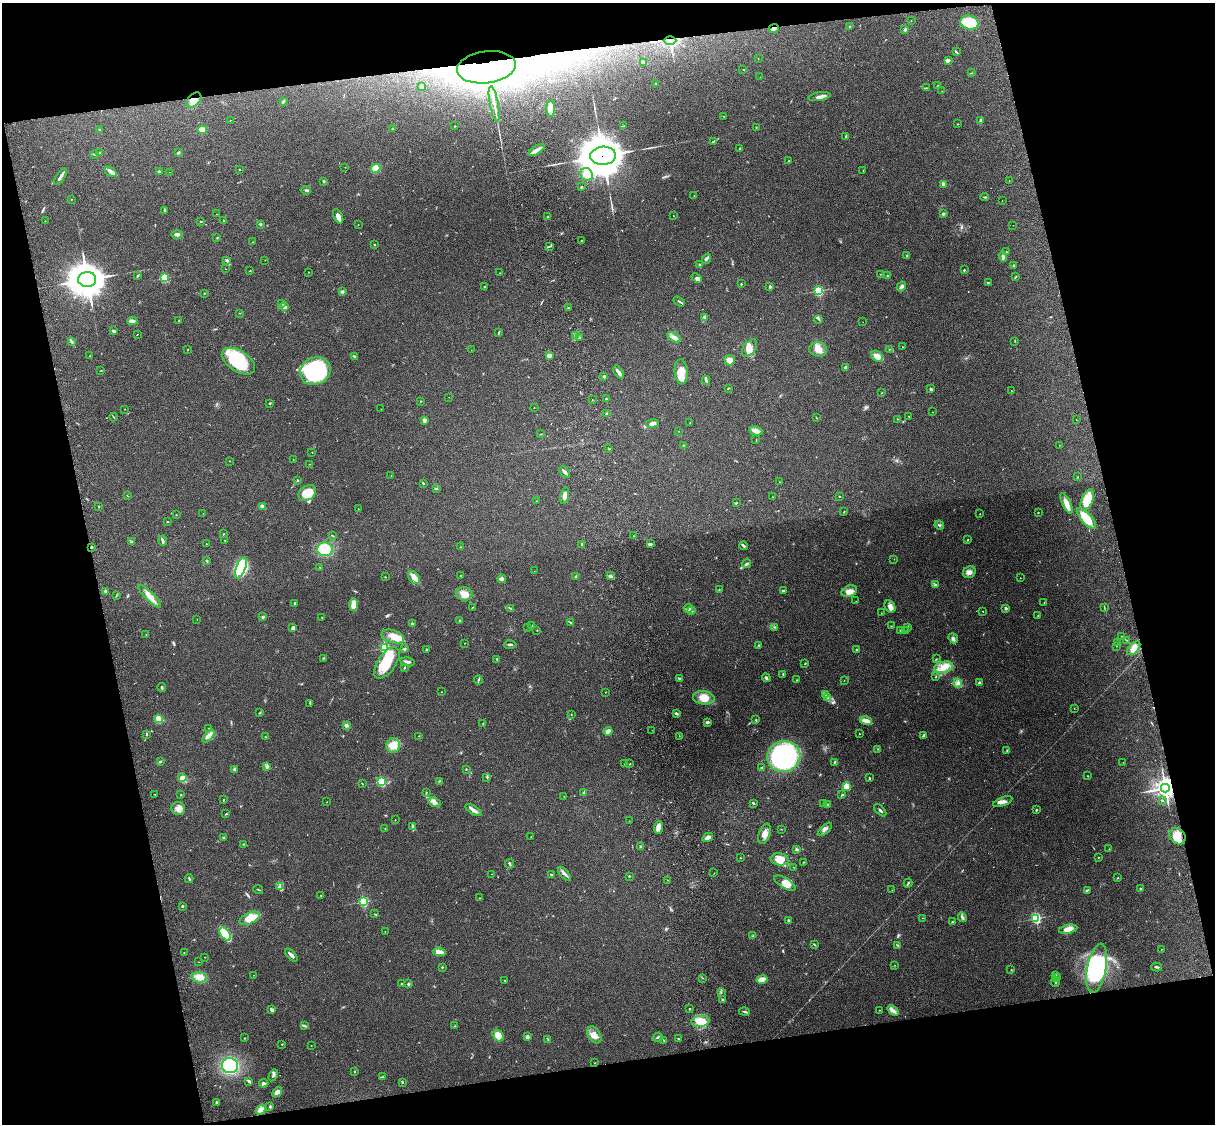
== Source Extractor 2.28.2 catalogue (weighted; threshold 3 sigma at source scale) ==
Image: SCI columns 119-4968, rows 164-4651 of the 5089 x 4927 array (HDU 1 of 3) = the unmasked area's bounding box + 8 px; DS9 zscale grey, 4 x 4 block average (1 PNG px = mean of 4 x 4 image px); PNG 1217 x 1126 px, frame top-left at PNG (2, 3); each listed source drawn as its Kron ellipse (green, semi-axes under 4 px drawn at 4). Shown black and unused: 25% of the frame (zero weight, under 3 of 4 exposures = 6% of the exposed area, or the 3 px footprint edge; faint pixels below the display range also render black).
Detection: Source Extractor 2.28.2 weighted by HDU 2 'WHT'. Background 0.271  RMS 0.0089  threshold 0.0401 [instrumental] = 3 sigma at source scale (4.5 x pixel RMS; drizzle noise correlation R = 1.50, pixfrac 1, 0.05/0.05 arcsec/px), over >= 5 px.
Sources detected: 518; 2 too faint to see at this stretch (4 x 4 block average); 4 inside a brighter object's white glare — neither listed nor drawn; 4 coinciding with a brighter row at this scale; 32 inside a brighter listed object's ellipse — not listed separately; the other 476 listed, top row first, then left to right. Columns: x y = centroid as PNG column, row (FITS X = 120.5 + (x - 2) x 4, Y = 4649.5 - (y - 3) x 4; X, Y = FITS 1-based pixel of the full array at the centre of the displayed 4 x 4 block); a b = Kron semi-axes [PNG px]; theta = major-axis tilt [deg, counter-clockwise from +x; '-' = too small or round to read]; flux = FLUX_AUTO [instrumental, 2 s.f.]
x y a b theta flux
911 20 2 2 - 1.8
969 22 9 7 -15 170
850 27 3 2 - 5.6
774 29 5 2 - 18
905 29 3 2 - 8.8
670 40 6 4 0 210
956 52 4 2 - 5.2
758 59 2 2 - 1.1
948 60 4 3 - 8.8
644 62 2 2 - 3.3
486 67 30 16 7 1600
743 69 2 2 - 2
972 73 2 2 - 2.9
760 77 2 2 - 0.8
655 83 3 2 - 4.1
938 85 2 2 - 2.8
421 87 2 2 - 38
926 88 2 2 - 1.6
942 91 2 2 - 0.84
820 97 11 3 10 25
194 100 9 6 46 51
283 101 3 2 - 6.4
494 104 18 2 -79 34
551 108 8 3 89 75
723 116 3 2 - 2.2
230 120 2 2 - 1.2
981 120 3 2 - 9.7
958 124 2 2 - 1.7
455 126 2 2 - 2.2
624 126 4 2 - 4.8
756 127 2 2 - 2.6
392 129 2 2 - 2.8
99 130 2 2 - 3
202 130 4 3 - 34
846 136 3 2 - 5.8
713 141 3 2 - 4.5
740 148 2 2 - 9.3
537 150 9 3 32 25
178 152 2 2 - 8.6
100 153 3 2 - 12
95 155 2 2 - 3.2
603 156 13 9 4 21000
789 161 2 2 - 7.3
345 167 2 2 - 1.3
376 168 5 4 - 48
239 169 2 2 - 3.4
159 171 3 2 - 5.9
863 171 2 2 - 1.9
111 172 7 3 -35 17
169 172 2 2 - 0.76
586 174 7 6 - 50
61 177 9 2 56 21
1009 180 2 2 - 3
324 181 3 2 - 5.4
943 184 3 2 - 22
582 187 3 2 - 3.6
306 190 5 2 - 6.6
694 195 2 2 - 1
984 197 4 2 - 4.3
71 200 2 2 - 2.2
1002 200 2 2 - 0.85
164 210 3 2 - 7
216 214 2 2 - 1.2
943 214 2 2 - 12
338 216 8 3 -62 28
674 216 2 2 - 1.5
548 217 2 2 - 2.7
45 221 2 2 - 1.2
201 221 2 2 - 4.1
224 221 2 2 - 3.3
260 224 3 2 - 4.7
358 225 2 2 - 1.2
1013 225 2 2 - 0.9
177 234 6 3 1 16
217 238 2 2 - 2.4
581 241 2 2 - 1.6
253 242 2 2 - 1.2
374 244 2 2 - 3.8
549 246 3 2 - 4.4
1007 252 2 2 - 1.5
906 256 3 2 - 3.3
1003 257 5 3 - 9.2
706 259 5 3 - 12
265 260 2 2 - 1.3
227 261 4 3 - 7.4
700 265 2 2 - 9.2
1014 266 2 2 - 25
225 269 2 2 - 1.4
964 270 2 2 - 5.7
250 271 2 2 - 2.9
308 272 2 2 - 1.2
500 273 2 2 - 1.5
880 274 2 2 - 1.3
887 275 2 2 - 2.6
138 276 3 2 - 5.5
1015 277 3 2 - 4
164 278 2 2 - 380
697 278 6 3 -42 18
87 279 9 7 3 10000
988 283 2 2 - 2.6
741 284 2 2 - 3.4
484 287 2 2 - 2.6
770 287 3 2 - 8.8
901 287 5 3 - 14
342 291 3 2 - 4.1
819 291 2 2 - 610
204 293 2 2 - 2.6
679 301 6 2 -31 8
282 304 3 2 - 3.5
284 307 2 2 - 61
568 308 2 2 - 1.8
239 313 2 2 - 2.2
705 318 3 2 - 4
818 319 3 2 - 5.6
179 320 2 2 - 2.6
132 321 5 3 - 20
863 322 2 2 - 1.1
113 331 4 2 - 8.9
499 332 3 2 - 4.3
137 334 2 2 - 2
576 336 2 2 - 2.4
674 337 7 3 -31 30
579 338 2 2 - 3.2
72 341 3 2 - 5.5
1015 341 3 2 - 2.7
902 347 2 2 - 1.6
749 348 10 6 52 40
818 349 9 7 -10 39
889 349 2 2 - 5.3
188 350 3 2 - 2.4
471 350 2 2 - 0.81
90 356 2 2 - 3.2
355 356 4 2 - 5.6
549 356 2 2 - 120
877 356 6 5 - 33
729 360 5 5 - 30
238 361 18 10 -33 320
846 367 2 2 - 38
101 371 2 2 - 2.1
315 371 15 13 26 760
619 372 7 4 -55 18
681 372 12 6 -85 66
604 376 2 2 - 31
706 380 4 2 - 7.3
728 388 3 2 - 3.6
931 389 3 2 - 9.7
1011 390 2 2 - 1.2
881 393 2 2 - 2.1
449 397 2 2 - 0.98
606 399 2 2 - 3.3
592 400 2 2 - 1.8
421 401 2 2 - 3.8
270 403 3 2 - 4.5
534 408 2 2 - 1.6
125 409 2 2 - 1.2
381 409 2 2 - 1.1
933 412 2 2 - 1.3
607 414 2 2 - 32
909 416 2 2 - 1.7
114 417 4 2 - 2.9
816 418 2 2 - 2.3
897 419 2 2 - 2
425 420 2 2 - 81
1076 420 2 2 - 2.6
652 423 6 3 9 26
690 423 2 2 - 1.6
678 431 2 2 - 1
756 431 7 4 -14 26
540 434 3 2 - 2.1
756 440 3 2 - 1.8
683 445 2 2 - 2.2
1059 445 2 2 - 1.1
609 449 2 2 - 9.5
312 452 2 2 - 3.3
293 459 2 2 - 1.6
230 461 2 2 - 2.7
309 464 2 2 - 3.2
565 472 6 2 -50 18
391 476 2 2 - 1.3
1078 477 2 2 - 1.9
298 480 3 2 - 3.4
780 482 2 2 - 2.3
423 483 3 2 - 5.9
436 488 3 2 - 4.2
307 493 9 7 36 110
127 496 2 2 - 1.4
565 496 8 3 78 28
839 496 2 2 - 2.5
773 497 2 2 - 1.7
1087 500 11 5 67 160
536 501 2 2 - 1.4
736 503 3 2 - 3.8
1066 503 11 3 -65 43
99 506 2 2 - 2.9
263 506 3 3 - 9.3
358 509 2 2 - 1.2
844 511 3 2 - 3.1
203 513 2 2 - 0.9
1038 513 2 2 - 7.8
980 514 2 2 - 1.9
176 515 2 2 - 1.9
1086 518 13 5 -48 97
168 522 2 2 - 2.8
939 525 5 2 - 7.7
224 534 2 2 - 2.2
333 536 3 2 - 2.8
633 536 2 2 - 1.7
225 540 2 2 - 1.9
967 540 3 2 - 2.8
163 541 5 3 - 8.3
131 542 3 3 - 7.9
206 544 2 2 - 2.5
582 544 4 2 - 8.1
650 544 3 3 - 8.3
743 546 4 2 - 11
92 547 2 2 - 11
460 547 2 2 - 1.4
325 549 8 7 - 140
894 559 2 2 - 2.2
206 561 3 2 - 4.6
747 564 4 2 - 8.1
320 567 2 2 - 2.9
241 568 11 4 69 410
534 571 2 2 - 1.1
969 572 7 5 34 25
461 575 2 2 - 4.5
576 576 2 2 - 13
610 576 3 2 - 7.6
385 577 3 2 - 1.9
414 578 7 5 -52 35
1020 578 2 2 - 1.4
502 579 4 3 - 13
935 584 3 2 - 5.6
719 589 2 2 - 1.6
783 590 2 2 - 6.8
106 591 3 3 - 12
849 591 8 5 21 42
464 594 8 6 -2 46
116 595 2 2 - 1.7
150 596 15 4 -46 40
856 601 2 2 - 2.2
1044 603 2 2 - 1.6
295 604 3 2 - 5.5
354 605 6 3 85 89
473 607 2 2 - 2
890 607 7 5 -60 24
1104 607 3 2 - 3.3
510 608 3 2 - 4.5
688 608 4 3 - 20
1006 608 2 2 - 36
691 611 3 2 - 7.7
983 611 2 2 - 4.1
881 613 2 2 - 0.97
1038 615 2 2 - 2.7
263 617 3 2 - 9.3
322 618 2 2 - 2.1
197 619 2 2 - 1.7
459 621 2 2 - 4.2
570 622 3 2 - 5.6
412 623 2 2 - 6.6
532 625 3 2 - 3.5
891 626 2 2 - 2.1
775 627 2 2 - 3.3
908 627 3 2 - 5.8
293 628 4 3 - 11
528 628 2 2 - 1.5
537 630 2 2 - 1.6
900 630 2 2 - 2.1
906 630 2 2 - 2.5
146 635 2 2 - 2.6
1122 636 2 2 - 1.8
393 637 11 6 -17 51
953 638 5 3 - 12
1127 640 2 2 - 2.7
465 643 2 2 - 1.5
1118 643 2 2 - 3.1
510 645 6 2 2 8.3
758 645 2 2 - 1.7
1116 646 2 2 - 1.8
385 648 2 2 - 650
1134 648 8 4 48 52
404 649 3 2 - 5
427 650 2 2 - 3.7
856 650 3 2 - 5
323 658 3 2 - 3.4
497 659 3 2 - 4.4
936 659 3 2 - 3.3
408 662 7 2 -10 14
387 663 18 9 56 150
805 664 2 2 - 2.1
944 667 9 5 11 55
404 668 3 2 - 4.7
783 674 2 2 - 4.5
936 677 2 2 - 2.3
766 678 4 2 - 8.6
679 679 4 2 - 6.9
478 680 4 2 - 6.1
797 680 2 2 - 5.6
844 680 2 2 - 1.1
957 683 4 3 - 13
979 683 2 2 - 39
162 687 4 2 - 6.4
441 692 2 2 - 2.6
605 692 2 2 - 1.6
825 694 2 2 - 4.1
704 698 11 6 -7 59
827 698 3 2 - 4.4
310 703 2 2 - 3.4
1074 708 2 2 - 1.8
260 713 3 2 - 3
676 713 3 2 - 11
571 714 2 2 - 1.7
159 719 4 4 - 57
756 720 2 2 - 3.3
866 721 6 3 -15 42
707 722 3 2 - 12
483 724 2 2 - 1.8
346 725 3 2 - 14
209 728 2 2 - 1.4
652 730 2 2 - 1.1
608 731 4 3 - 31
147 734 4 2 - 4.3
859 734 2 2 - 1.7
923 735 4 2 - 9.8
208 736 8 3 51 22
419 736 2 2 - 1.7
679 736 2 2 - 1.4
265 737 2 2 - 2
393 746 7 7 - 64
878 749 2 2 - 3.1
1007 751 3 2 - 2.6
784 756 17 15 14 1000
160 762 3 2 - 5.2
834 762 3 2 - 4.1
1123 762 2 2 - 0.92
625 764 2 2 - 1.6
630 764 2 2 - 1.6
267 767 3 3 - 7.8
762 767 2 2 - 2.8
235 769 3 3 - 10
466 769 2 2 - 3.1
1088 776 2 2 - 2.6
487 777 2 2 - 2.9
182 778 4 4 - 27
869 778 3 2 - 4.5
439 781 2 2 - 2.4
381 782 2 2 - 520
362 783 2 2 - 2.8
846 786 2 2 - 310
1165 788 4 4 - 2700
584 792 4 2 - 5
426 793 3 2 - 4.3
155 794 2 2 - 1.8
181 795 2 2 - 2.3
842 795 3 2 - 4.1
564 797 2 2 - 1.1
224 800 2 2 - 2.6
1163 801 3 2 - 4.1
327 802 2 2 - 1
435 802 6 4 -22 22
1003 802 10 4 20 22
753 803 3 2 - 3
823 804 2 2 - 3.7
827 804 3 2 - 6.1
178 809 7 6 - 29
473 810 9 3 -32 25
880 810 7 2 -44 8.1
1036 810 2 2 - 4.5
226 814 2 2 - 4.1
395 820 2 2 - 1.9
629 821 2 2 - 1.4
413 826 4 3 - 9.4
385 828 2 2 - 1.3
658 828 6 4 84 25
781 829 2 2 - 1.9
825 829 9 3 43 15
765 834 10 5 67 36
531 836 2 2 - 1.6
1178 836 9 7 -47 58
708 837 6 3 28 23
224 838 3 2 - 4.7
243 844 2 2 - 3.1
641 846 2 2 - 5.1
796 849 3 2 - 5.9
1109 849 2 2 - 1.3
1098 857 2 2 - 2.1
740 858 2 2 - 1.7
780 859 9 6 -9 48
804 862 2 2 - 3.1
510 864 4 2 - 9.6
793 867 2 2 - 1.2
714 873 2 2 - 1.3
492 874 2 2 - 0.81
551 874 3 2 - 3.9
564 874 8 2 -49 19
629 876 2 2 - 8.2
1118 878 2 2 - 1.9
189 879 4 2 - 6.1
667 880 2 2 - 1.7
785 883 12 5 -32 36
908 883 4 2 - 5
280 886 3 3 - 8.6
258 889 5 2 - 3.9
1140 889 2 2 - 5.8
892 890 2 2 - 1.1
1087 890 4 2 - 6
321 895 2 2 - 4.9
480 898 2 2 - 1.5
363 901 2 2 - 550
182 906 2 2 - 5.6
374 914 2 2 - 1.8
962 917 5 3 - 11
250 918 11 5 24 97
922 918 2 2 - 1.9
1036 918 2 2 - 710
788 921 3 2 - 6.9
952 922 2 2 - 4.4
1068 929 9 4 12 39
385 931 2 2 - 1.3
225 934 7 4 -54 240
753 936 3 2 - 6.7
814 945 4 2 - 4.1
898 945 2 2 - 3.8
1161 949 2 2 - 2
184 952 2 2 - 2.6
439 952 6 3 -6 37
291 955 8 2 -46 19
205 957 2 2 - 1.3
198 962 2 2 - 1.2
895 965 2 2 - 1.6
442 967 2 2 - 4.7
1157 967 5 2 - 7.6
1097 968 25 9 79 400
1011 970 2 2 - 2.2
254 975 2 2 - 1.4
1056 975 2 2 - 3.6
199 977 8 5 -4 53
703 978 3 2 - 2.5
1057 978 2 2 - 3.7
762 979 5 3 - 72
504 980 2 2 - 1.8
1055 982 5 2 - 8.8
401 983 2 2 - 2.1
409 984 3 2 - 7.8
721 993 2 2 - 1.5
723 999 2 2 - 18
689 1009 2 2 - 8.6
272 1010 4 2 - 16
879 1010 2 2 - 1.7
893 1010 6 3 -40 18
745 1012 5 2 - 6.1
701 1021 9 5 9 96
305 1026 3 2 - 5.5
455 1026 2 2 - 1.9
594 1035 9 6 -57 44
498 1036 6 5 - 65
527 1037 4 3 - 14
658 1037 5 2 - 8.6
244 1038 2 2 - 1.9
548 1039 3 2 - 5.6
678 1039 2 2 - 4.8
664 1040 2 2 - 2.4
282 1044 2 2 - 2.5
311 1046 2 2 - 1.4
594 1063 2 2 - 1.9
230 1066 8 7 - 350
355 1071 2 2 - 2.5
273 1075 6 2 59 9
383 1077 2 2 - 2.3
249 1081 4 2 - 14
402 1082 2 2 - 12
264 1083 4 3 - 12
277 1092 5 4 - 35
216 1102 2 2 - 22
270 1106 3 2 - 5.3
261 1110 5 4 - 37
Overlapping masked pixels (flux is a lower limit): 7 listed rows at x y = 774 29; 670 40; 486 67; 194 100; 603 156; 92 547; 1165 788
Diffuse or blended objects may show on this block-average render without a row.